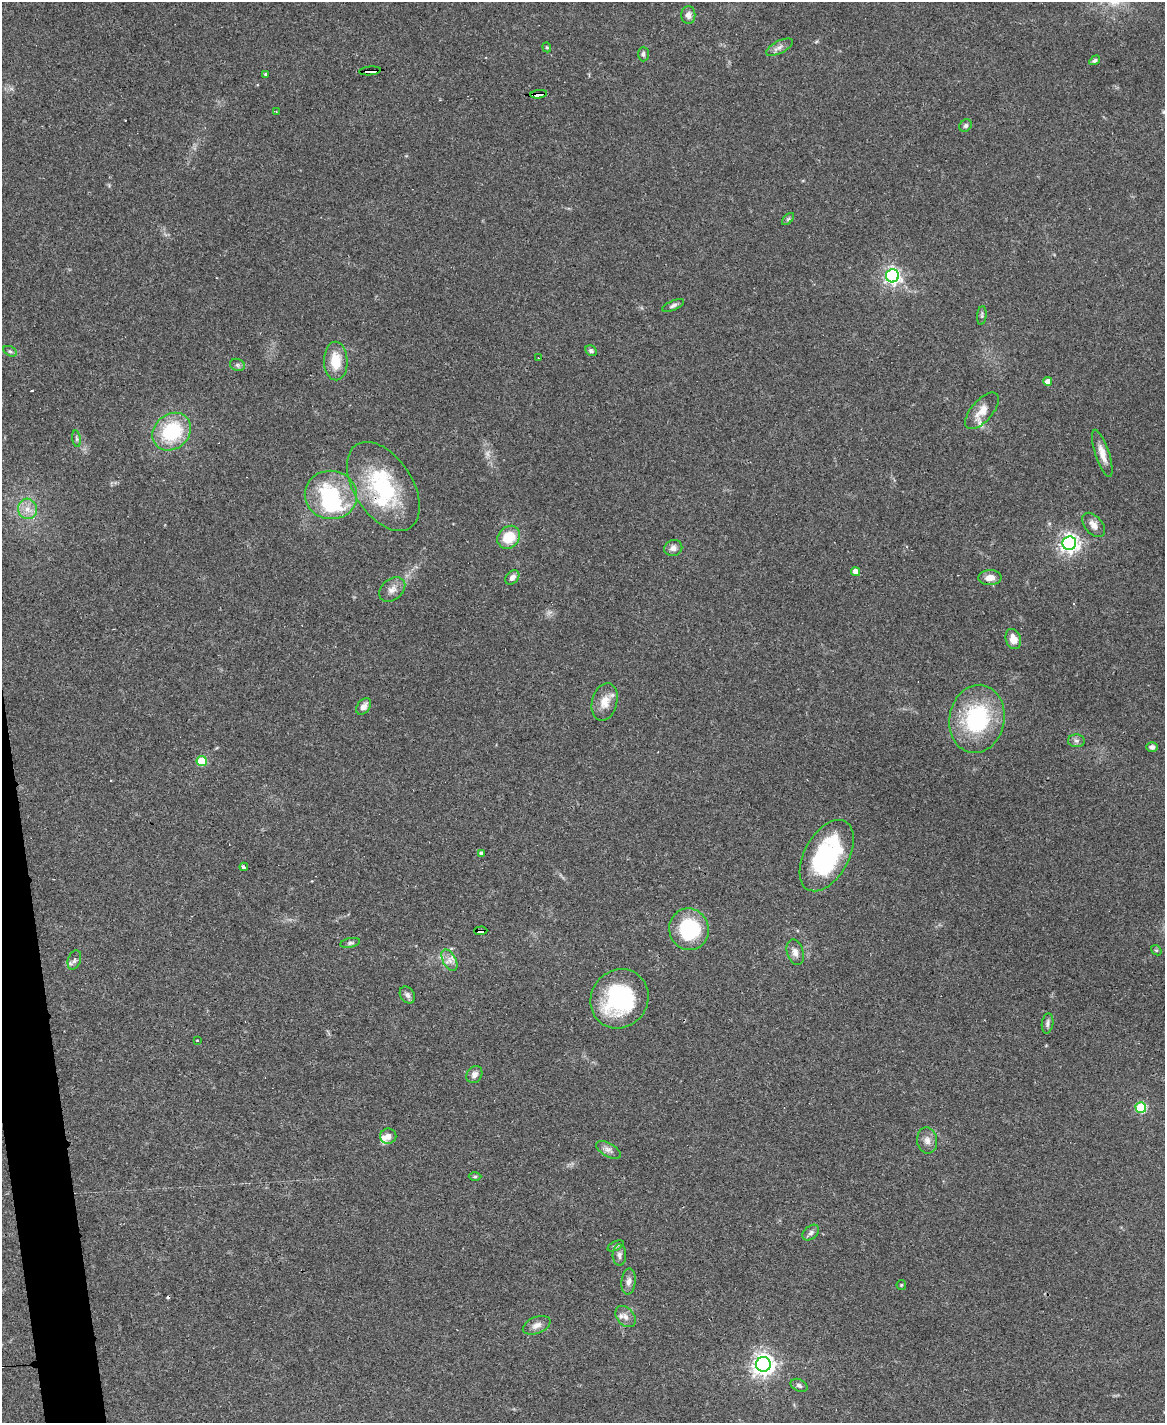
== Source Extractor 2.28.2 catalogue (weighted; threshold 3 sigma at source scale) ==
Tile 7 of 4 x 3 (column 3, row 2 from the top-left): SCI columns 2328-3490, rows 1661-3081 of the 4656 x 4633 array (HDU 1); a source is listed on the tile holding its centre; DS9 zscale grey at full resolution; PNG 1167 x 1425 px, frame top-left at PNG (2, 2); each listed source drawn as its Kron ellipse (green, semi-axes under 4 px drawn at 4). Shown black and unused: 2% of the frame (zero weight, under 3 of 4 exposures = <1% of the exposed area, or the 3 px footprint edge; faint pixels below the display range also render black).
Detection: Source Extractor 2.28.2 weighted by HDU 2 'WHT'; one run over the whole footprint, this tile lists its part. Background 0.0738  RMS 0.005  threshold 0.0223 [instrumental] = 3 sigma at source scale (4.5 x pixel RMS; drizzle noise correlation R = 1.50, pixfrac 1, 0.05/0.05 arcsec/px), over >= 5 px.
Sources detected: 78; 1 too faint to see at this stretch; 1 inside a brighter object's white glare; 1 cosmic-ray / hot-pixel residue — neither listed nor drawn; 4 inside a brighter listed object's ellipse — not listed separately; the other 71 listed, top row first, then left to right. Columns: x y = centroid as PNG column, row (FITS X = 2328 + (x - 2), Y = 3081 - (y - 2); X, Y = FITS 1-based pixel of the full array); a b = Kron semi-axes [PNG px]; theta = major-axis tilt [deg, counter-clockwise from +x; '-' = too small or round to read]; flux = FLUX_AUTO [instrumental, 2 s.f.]
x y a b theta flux
688 15 9 7 -90 2.5
547 47 5 4 - 0.66
779 47 14 6 27 2.4
643 54 7 5 90 1.2
1095 60 6 4 34 1.1
370 71 11 4 5 5.5
266 74 3 3 - 0.73
539 94 8 4 7 43
276 111 3 2 - 0.51
966 126 7 5 45 1
788 219 7 4 45 0.96
892 276 6 6 - 170
673 305 12 5 24 1.5
982 315 9 4 84 1
10 351 7 4 -28 0.9
591 351 6 5 - 1.1
539 358 4 3 - 0.47
336 361 19 12 -89 11
237 365 8 6 -21 1.2
1048 381 4 4 - 3.7
982 411 22 10 49 6.3
172 432 21 17 41 33
76 439 8 4 -81 0.98
1102 453 24 7 -72 5
383 486 49 29 -57 48
331 495 26 24 -7 40
27 509 10 9 - 4.3
1094 525 14 8 -49 3.4
509 537 12 10 47 14
1069 543 7 7 - 250
673 548 9 8 - 2.5
856 571 5 4 - 3.2
512 577 8 6 48 2.4
990 578 11 7 2 4.4
392 589 15 10 40 3.7
1013 639 10 7 -71 4.5
605 702 19 12 75 6.6
364 706 9 6 53 3
977 719 34 27 79 48
1076 741 8 6 -2 1.6
1152 747 5 5 - 1.4
202 761 5 5 - 24
481 853 4 3 - 0.98
827 856 39 22 61 60
244 867 4 3 - 1.5
689 929 21 19 -69 36
481 931 6 3 2 30
350 943 10 4 12 1.1
1156 950 6 4 -41 0.66
795 952 13 8 -74 3.2
74 960 10 6 70 1.7
449 960 11 6 -61 3.1
407 995 9 7 -57 1.8
619 999 31 28 51 49
1047 1023 10 5 81 1.6
198 1041 3 3 - 0.72
474 1075 9 7 55 2.4
1141 1107 5 5 - 36
388 1136 8 7 - 2.5
927 1140 13 10 -80 3.1
608 1150 14 6 -29 2.4
475 1176 6 4 1 0.69
811 1233 9 6 40 1.6
616 1246 9 4 25 1
619 1255 11 6 89 2
629 1282 13 7 84 2.5
901 1285 5 4 - 0.55
625 1317 12 8 -48 3
537 1325 14 8 22 3.1
763 1364 7 7 - 370
799 1385 9 6 -27 1.4
Overlapping masked pixels (flux is a lower limit): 4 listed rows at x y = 370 71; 539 94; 383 486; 481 931